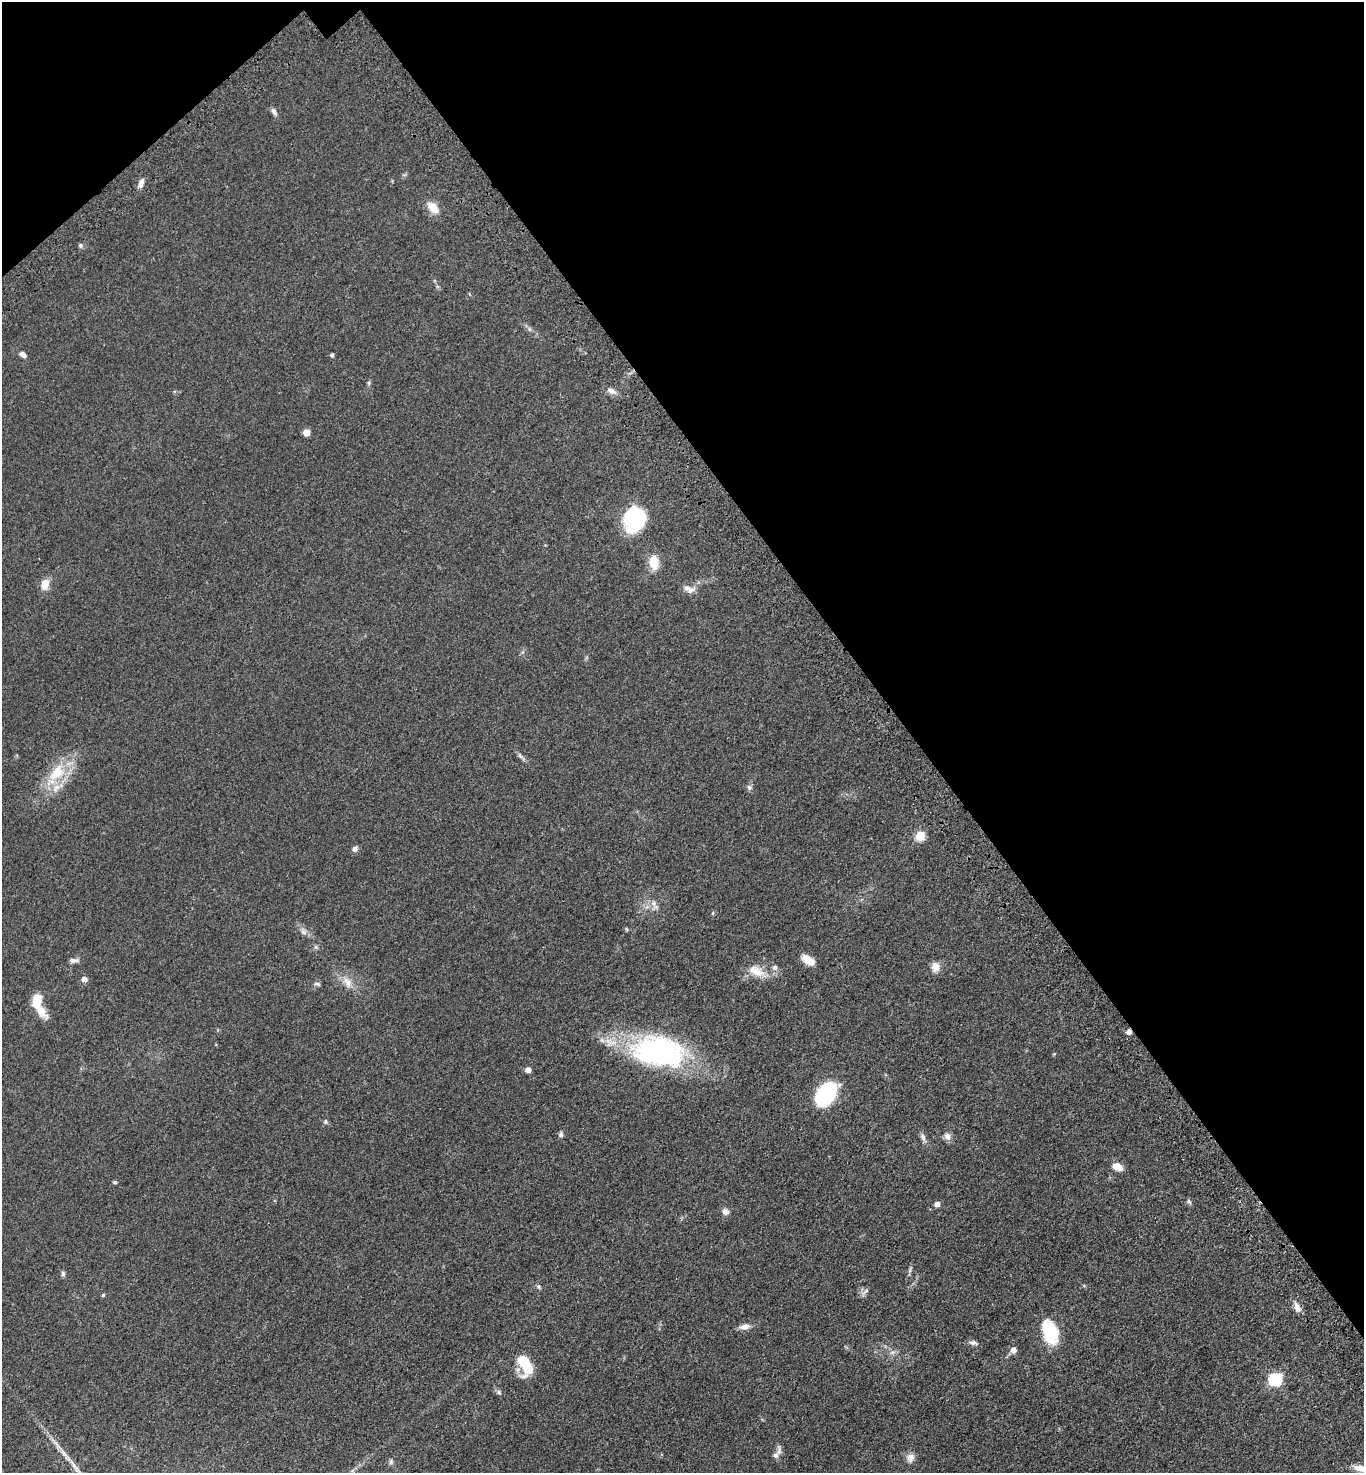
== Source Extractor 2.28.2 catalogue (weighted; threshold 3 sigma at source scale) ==
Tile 3 of 4 x 4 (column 3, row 1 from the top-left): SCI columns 2972-4333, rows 4515-5985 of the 6086 x 6088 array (HDU 1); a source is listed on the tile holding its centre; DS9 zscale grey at full resolution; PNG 1366 x 1475 px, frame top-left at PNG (2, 2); no overlay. Shown black and unused: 36% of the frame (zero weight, under 3 of 4 exposures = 6% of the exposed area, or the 3 px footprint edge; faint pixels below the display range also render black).
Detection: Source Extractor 2.28.2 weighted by HDU 2 'WHT'; one run over the whole footprint, this tile lists its part. Background 0.0432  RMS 0.005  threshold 0.0226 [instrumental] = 3 sigma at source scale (4.5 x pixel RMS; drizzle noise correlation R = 1.50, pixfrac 1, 0.05/0.05 arcsec/px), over >= 5 px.
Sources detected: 68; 1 too faint to see at this stretch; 1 cosmic-ray / hot-pixel residue — not listed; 3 inside a brighter listed object's ellipse — not listed separately; the other 63 listed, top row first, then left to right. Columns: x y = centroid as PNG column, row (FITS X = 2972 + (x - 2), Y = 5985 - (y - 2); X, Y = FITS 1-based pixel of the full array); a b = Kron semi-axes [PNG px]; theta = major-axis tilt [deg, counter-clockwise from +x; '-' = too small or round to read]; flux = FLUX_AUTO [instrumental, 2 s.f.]
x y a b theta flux
274 112 12 6 -60 1.7
141 183 12 6 72 2.6
433 207 19 11 -45 5.7
81 245 6 4 -90 0.82
23 354 8 6 -43 2
332 355 4 4 - 1.1
369 383 6 5 - 0.75
612 391 13 7 -27 2.6
306 432 5 5 - 8.2
634 519 25 19 68 42
654 562 16 10 -85 9.2
45 584 12 9 74 5.5
689 589 17 9 -12 3.5
521 756 15 5 -47 1.5
57 773 29 17 48 18
749 788 7 7 - 1.4
920 836 5 5 - 22
355 849 8 6 22 1.5
654 905 18 7 -58 3.2
713 913 6 3 71 0.54
626 929 5 4 - 0.64
303 931 10 7 -58 2.1
316 947 7 5 -45 0.92
73 960 13 5 3 1.9
808 960 16 8 -34 6
775 967 7 7 - 1.6
935 967 11 9 80 4.4
757 971 26 12 -27 8
84 979 5 5 - 3.5
348 982 17 10 -55 5.3
317 984 9 4 -7 0.99
38 1001 17 12 -76 9.1
659 1051 53 31 -9 110
528 1070 5 4 - 4.3
826 1094 21 13 54 56
325 1122 7 6 - 0.94
561 1134 7 6 - 1.1
947 1136 11 9 -64 2.4
923 1137 13 6 -70 2
1117 1166 10 7 -24 6
115 1182 5 4 - 0.95
1189 1201 8 6 -30 1.1
937 1204 5 4 - 3
725 1211 8 7 - 2.1
910 1270 10 4 78 1.1
63 1274 7 5 -90 1
539 1287 7 4 -33 0.83
866 1291 6 5 - 1.1
103 1295 4 4 - 0.7
1297 1307 13 7 -65 3.2
744 1327 14 7 8 3
1050 1332 24 14 -72 24
973 1343 13 6 -12 1.6
1014 1350 7 6 - 3
892 1352 9 6 19 1.7
525 1364 22 12 -68 17
1275 1379 6 6 - 63
499 1392 7 5 -2 1.1
64 1454 17 5 -48 3.5
775 1455 10 8 70 2.3
910 1458 12 10 75 3
391 1462 7 5 89 1.2
1361 1468 21 7 -9 4.5
Isophote crosses this tile's border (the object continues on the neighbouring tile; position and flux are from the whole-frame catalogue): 1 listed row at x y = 1361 1468